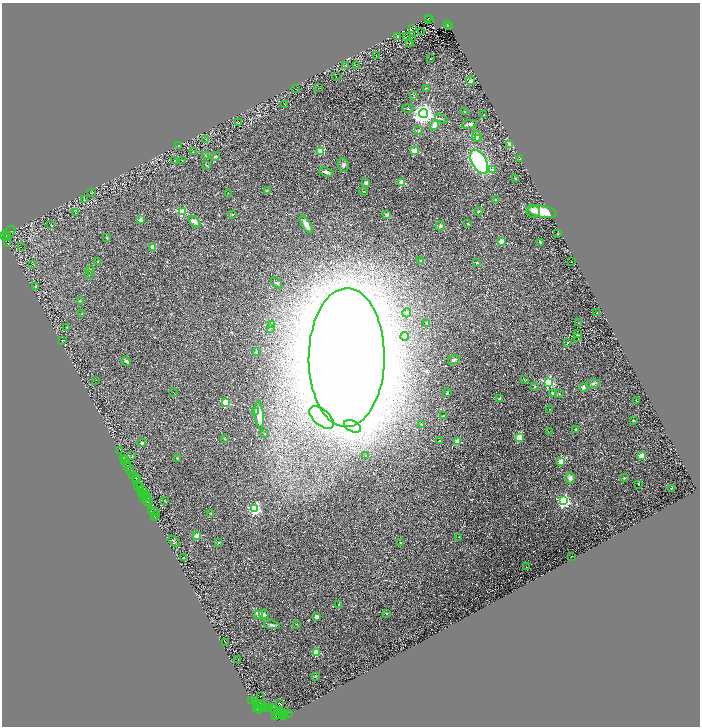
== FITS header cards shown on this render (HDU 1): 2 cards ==
NAXIS1  =                 1396
NAXIS2  =                 1448

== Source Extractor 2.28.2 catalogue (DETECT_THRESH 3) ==
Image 1396 x 1448 px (HDU 1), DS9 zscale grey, zoomed out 1/2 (1 PNG px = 2 x 2 image px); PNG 702 x 728 px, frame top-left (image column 1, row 1447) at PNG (2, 3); each listed source drawn as its Kron ellipse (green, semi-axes under 4 px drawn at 4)
Background 0.0235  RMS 0.0091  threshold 0.0272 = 3 sigma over >= 5 px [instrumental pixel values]
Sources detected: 258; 46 cannot appear on this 1/2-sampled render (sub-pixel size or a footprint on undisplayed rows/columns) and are neither listed nor drawn; the other 212 listed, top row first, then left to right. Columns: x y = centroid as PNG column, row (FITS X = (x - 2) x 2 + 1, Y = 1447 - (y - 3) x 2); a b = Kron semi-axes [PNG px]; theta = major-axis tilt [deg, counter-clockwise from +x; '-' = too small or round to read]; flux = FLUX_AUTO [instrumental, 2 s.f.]
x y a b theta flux
429 18 4 2 - 60
430 20 2 2 - 18
448 24 2 2 - 64
449 27 2 1 - 3.2
412 29 4 2 - 1.1
421 31 2 1 - 0.54
397 36 3 2 - 1.3
407 36 2 1 - 0.67
412 38 2 1 - 0.47
410 43 2 1 - 0.6
376 55 2 2 - 0.57
431 59 2 1 - 0.54
346 66 2 1 - 0.52
356 66 2 1 - 0.49
336 76 2 1 - 0.34
470 81 4 3 - 4
318 88 2 1 - 0.44
426 88 3 2 - 1.1
295 89 2 1 - 0.5
414 95 3 2 - 0.93
285 105 3 2 - 0.78
408 109 5 2 - 1.5
465 112 2 2 - 3.4
423 114 4 4 - 1300
484 115 3 2 - 1.3
441 119 7 2 -18 1.4
239 123 3 2 - 0.92
469 124 8 3 9 5.9
435 125 5 4 - 10
419 130 3 2 - 1.2
477 136 5 4 - 14
206 139 3 2 - 0.81
478 139 3 2 - 2.3
510 144 4 4 - 7
178 145 2 1 - 0.44
321 151 3 3 - 61
414 151 3 2 - 61
193 152 3 2 - 0.58
206 156 3 2 - 1.4
215 157 4 2 - 1.5
520 159 3 2 - 0.52
174 160 2 1 - 0.63
182 160 3 2 - 0.61
479 162 13 7 -60 200
207 165 3 2 - 1.1
343 165 7 5 -85 4.5
492 169 3 3 - 4.6
326 172 7 3 -19 5.4
515 178 2 2 - 1.8
366 183 4 3 - 7.3
401 183 3 3 - 56
267 190 3 3 - 1.3
363 191 4 2 - 1.2
91 193 3 2 - 0.63
228 193 2 1 - 0.41
85 200 3 2 - 0.81
495 200 3 2 - 2.1
479 211 4 2 - 1.3
533 211 7 6 - 8.1
75 212 3 2 - 1.4
182 212 3 3 - 110
543 212 15 6 -10 36
232 215 3 2 - 2.2
387 215 2 2 - 18
141 220 2 2 - 19
194 222 7 4 -44 8.5
306 224 10 4 -57 11
468 224 3 2 - 2
51 225 3 2 - 1
440 226 5 4 - 3.6
9 232 7 5 49 64
558 234 3 2 - 0.56
5 235 4 2 - 83
8 236 2 2 - 110
7 238 2 1 - 28
107 238 4 3 - 1.7
501 241 2 2 - 37
540 242 4 2 - 2
8 243 3 2 - 130
21 247 2 1 - 86
153 247 2 2 - 30
421 261 3 3 - 1.8
98 262 4 3 - 1.7
571 262 2 1 - 5.1
477 263 2 2 - 3.3
32 264 2 2 - 0.3
90 270 4 3 - 1.5
89 275 3 2 - 0.85
277 283 7 3 -47 2.3
36 286 3 2 - 0.96
80 301 3 3 - 1.2
406 313 5 3 - 2.1
597 313 3 2 - 0.78
82 314 4 2 - 1.7
427 323 3 2 - 1.4
578 323 4 2 - 0.74
272 324 2 2 - 29
67 327 3 1 - 0.94
270 329 3 2 - 0.81
577 333 3 1 - 1
405 336 4 2 - 1.3
578 337 2 2 - 3.2
62 340 2 1 - 0.69
568 342 3 2 - 1.2
256 352 3 2 - 2
347 358 69 38 89 8100
454 360 6 4 33 4
126 361 5 3 - 3.9
96 380 2 2 - 0.73
524 380 3 3 - 1.2
548 382 3 3 - 220
593 384 7 4 6 3.1
535 386 4 3 - 1.3
583 387 2 2 - 18
173 392 2 1 - 0.4
447 393 4 3 - 1.8
553 393 4 3 - 1.8
559 394 3 3 - 1.2
500 399 2 2 - 15
636 401 2 1 - 0.46
225 402 3 3 - 92
550 409 2 1 - 0.87
255 411 2 2 - 14
259 415 13 4 -85 14
443 416 3 2 - 0.9
321 417 14 8 -40 21
633 420 2 2 - 1.3
421 424 3 2 - 1.4
353 426 9 5 -27 11
576 429 2 2 - 9.1
549 432 3 2 - 0.57
265 434 2 2 - 2.8
519 437 3 3 - 77
225 439 3 3 - 1.3
439 441 3 2 - 1.3
458 441 3 3 - 46
142 443 4 4 - 2.7
119 450 2 1 - 2.3
132 456 2 2 - 1.5
366 456 2 2 - 2.5
641 456 2 2 - 33
123 458 2 1 - 5.9
177 458 2 2 - 0.94
124 460 2 1 - 12
561 461 2 2 - 43
126 463 3 2 - 5.9
128 467 2 1 - 9.1
130 470 3 2 - 14
133 476 2 1 - 3.6
137 477 2 1 - 23
570 478 5 5 - 5.9
624 478 4 3 - 1.4
135 479 3 2 - 19
638 484 2 1 - 0.92
138 486 4 1 - 22
140 487 3 2 - 53
671 488 2 2 - 0.98
142 490 4 2 - 15
142 494 3 1 - 19
145 494 3 1 - 10
144 497 2 1 - 7
146 497 2 1 - 7.6
147 500 5 2 - 39
148 501 4 2 - 40
165 501 3 1 - 0.61
564 501 4 4 - 370
254 509 4 3 - 250
151 511 2 1 - 3.9
154 511 2 1 - 14
211 513 2 2 - 1.4
156 515 2 1 - 4.9
155 517 3 2 - 11
197 536 4 3 - 13
459 537 2 2 - 0.53
174 541 6 2 -40 1.4
400 542 2 2 - 0.9
219 543 3 3 - 1.4
571 556 2 1 - 0.67
184 558 2 2 - 2.8
527 567 2 1 - 0.61
339 604 2 2 - 1.1
387 613 3 2 - 1.2
258 614 4 2 - 30
264 614 5 4 - 3.5
316 616 3 3 - 4.5
297 624 3 2 - 0.88
272 625 8 3 -8 4.3
225 643 2 1 - 0.43
316 652 2 2 - 43
238 659 2 1 - 0.99
315 676 3 2 - 0.91
260 696 2 1 - 0.34
252 701 2 1 - 8.1
255 702 3 2 - 9.7
260 704 5 2 - 45
280 704 3 2 - 2.8
262 706 3 2 - 25
270 707 3 1 - 23
256 708 2 1 - 120
265 708 3 2 - 59
258 709 5 1 - 150
260 709 2 2 - 130
274 709 4 2 - 14
279 711 4 1 - 20
277 712 2 1 - 6.5
281 713 3 1 - 24
284 713 2 1 - 14
288 714 2 1 - 9.9
283 715 3 1 - 11
286 715 3 1 - 9.9
275 716 2 1 - 23
279 716 4 2 - 74
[46 sub-pixel or undisplayed-footprint detections neither listed nor drawn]